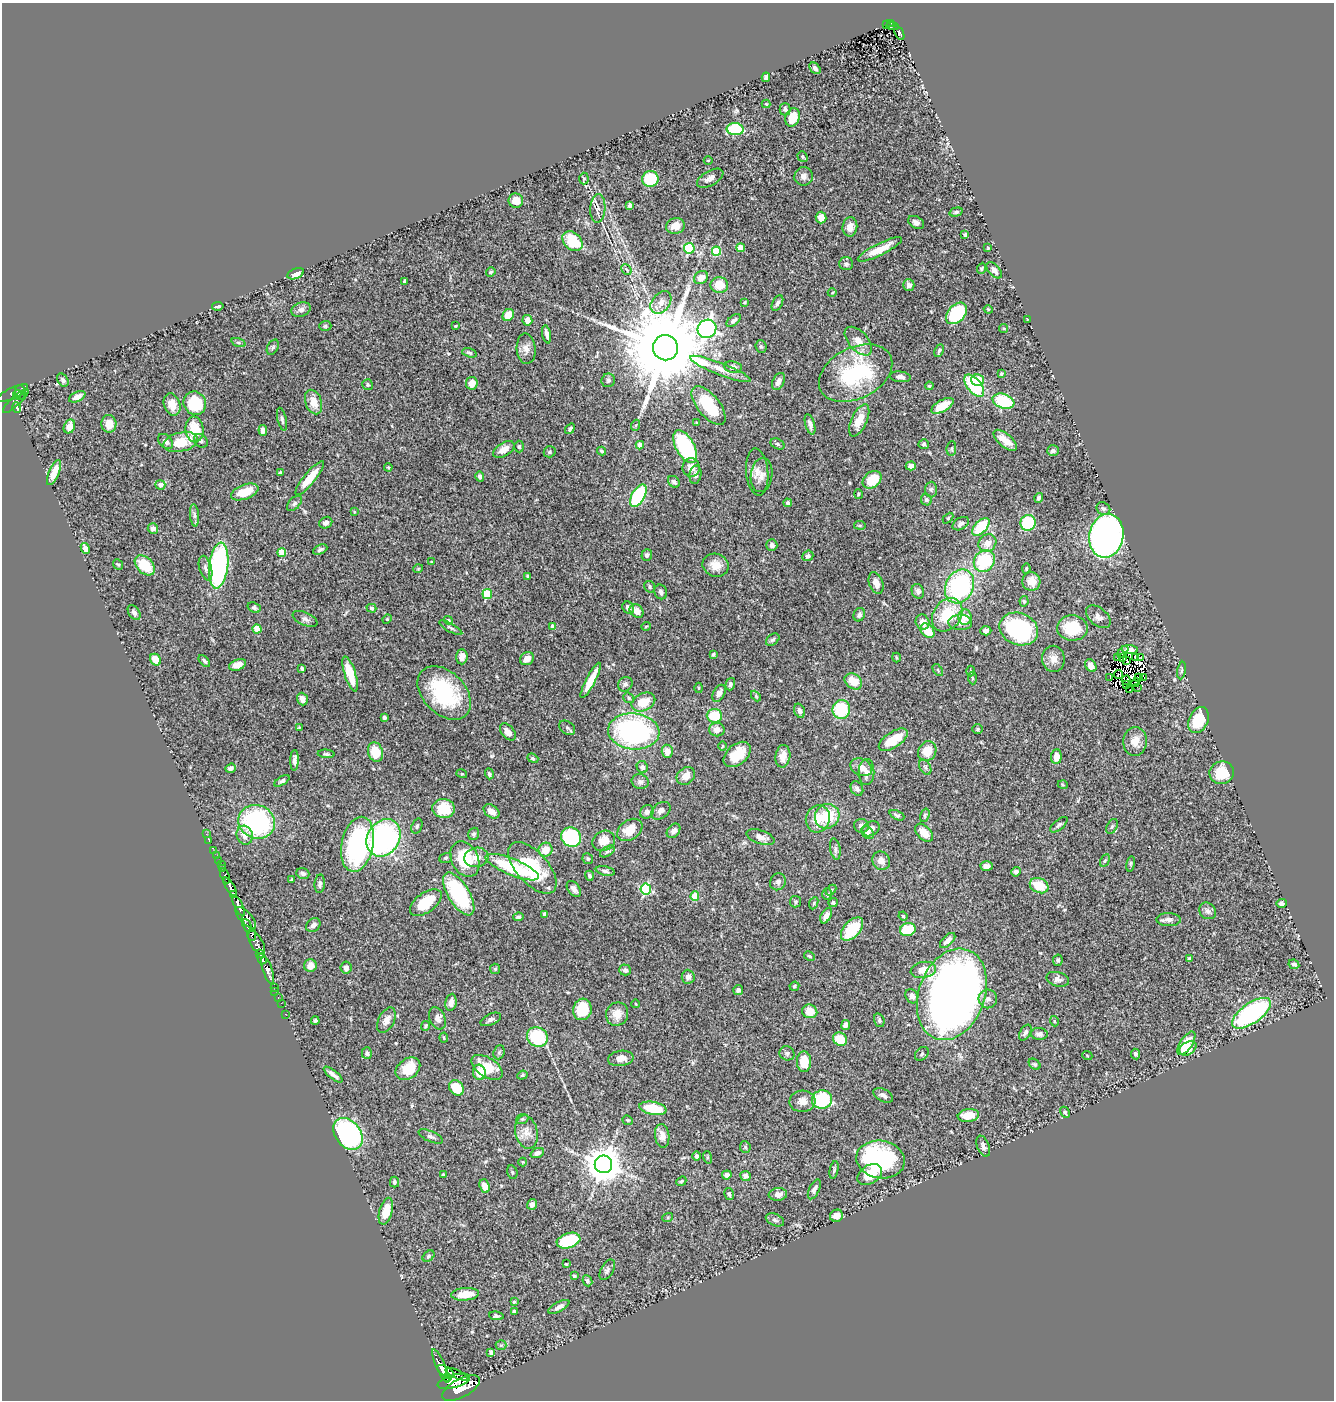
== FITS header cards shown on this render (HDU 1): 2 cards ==
NAXIS1  =                 1332
NAXIS2  =                 1398

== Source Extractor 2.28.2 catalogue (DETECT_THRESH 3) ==
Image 1332 x 1398 px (HDU 1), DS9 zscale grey, 1 PNG px = 1 image px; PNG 1336 x 1402 px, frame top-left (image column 1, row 1398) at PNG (2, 3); each listed source drawn as its Kron ellipse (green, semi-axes under 4 px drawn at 4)
Background 0.911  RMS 0.043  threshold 0.13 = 3 sigma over >= 5 px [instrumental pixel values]
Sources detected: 477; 6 with non-positive FLUX_AUTO (blend fragments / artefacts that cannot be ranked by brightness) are neither listed nor drawn; the other 471 listed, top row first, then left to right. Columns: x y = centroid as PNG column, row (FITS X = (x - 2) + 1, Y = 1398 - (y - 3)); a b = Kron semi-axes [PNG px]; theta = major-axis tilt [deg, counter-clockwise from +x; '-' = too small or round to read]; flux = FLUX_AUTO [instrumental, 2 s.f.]
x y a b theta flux
890 23 3 2 - 5.1
887 24 3 2 - 5.4
892 26 6 3 -6 8.8
899 33 8 4 -63 47
815 68 7 4 -47 9.1
766 77 5 4 - 8.5
766 104 4 4 - 2.6
785 109 6 5 - 7.3
793 117 9 7 70 51
735 129 8 6 -5 170
803 157 6 4 -54 3.9
708 160 4 3 - 2.1
804 176 9 9 - 14
710 178 14 7 30 16
584 179 6 4 -88 4.6
650 179 8 8 - 110
516 201 7 7 - 30
630 205 4 3 - 7.5
598 208 14 7 87 17
956 212 7 4 15 5.6
821 218 6 5 - 28
916 222 8 5 -29 11
675 226 9 8 - 28
850 227 9 7 83 20
965 235 4 3 - 6.1
573 241 11 8 -43 110
689 248 5 5 - 210
741 248 4 4 - 58
988 248 4 4 - 2.8
880 249 24 6 26 54
716 251 4 4 - 140
846 264 7 6 - 8.4
981 268 6 4 66 3.6
626 270 6 4 -48 4.9
994 270 10 5 -48 14
491 272 5 4 - 5.1
295 274 9 5 21 26
701 278 7 6 - 25
404 281 4 3 - 5.7
719 285 9 8 - 48
909 285 6 5 - 12
832 293 4 3 - 2.2
661 302 13 9 51 21
744 302 3 2 - 2.8
777 303 8 5 62 7.5
218 306 6 2 9 4.6
988 309 4 3 - 2.8
301 310 10 7 19 11
956 313 12 8 46 180
508 315 6 5 - 51
1027 319 3 2 - 2
527 320 5 5 - 22
734 321 8 4 40 8.3
325 326 6 5 - 4.6
455 326 4 2 - 2.2
1004 328 4 4 - 3.2
707 329 10 9 - 1000
547 334 9 3 -78 13
858 341 17 9 -47 30
238 343 7 3 -19 4.7
273 347 8 5 60 5.3
761 347 6 5 - 4.8
665 348 13 12 - 60000
526 349 15 9 -86 22
939 351 6 3 66 5.9
469 353 7 4 -17 5.3
733 367 8 6 -9 14
720 369 32 6 -21 35
856 373 39 25 27 280
1001 374 3 3 - 3.6
900 377 10 5 -7 13
63 380 7 5 -57 7
608 380 7 6 - 6.4
977 380 6 5 - 68
778 381 9 5 64 18
472 383 6 6 - 31
368 385 5 5 - 4.6
929 386 4 3 - 2.9
974 386 13 7 -50 170
20 392 7 5 90 200
12 393 17 5 25 280
17 395 4 3 - 140
77 397 9 5 26 15
16 401 17 5 43 150
1003 401 11 7 -19 150
314 402 12 8 -72 40
195 403 12 11 - 130
172 404 11 8 -71 31
709 406 23 11 -51 130
942 406 12 6 30 49
17 408 5 3 - 110
282 419 12 4 -76 7.9
859 420 17 8 65 42
697 423 4 4 - 2.7
109 424 9 7 -85 30
810 424 10 4 -74 14
636 425 5 3 - 3.7
69 426 7 5 64 23
194 429 13 9 -83 83
570 429 6 4 53 5.7
263 430 5 4 - 14
1005 440 14 6 -40 31
165 441 9 6 -43 11
201 441 7 6 - 7.8
181 442 17 9 14 70
777 444 7 5 -27 5.2
924 444 5 5 - 6
640 445 4 4 - 24
519 447 6 4 -88 5.7
685 447 18 9 -61 300
504 449 12 6 32 23
951 449 7 4 83 4.7
602 451 4 3 - 5.5
1053 451 6 5 - 10
550 452 6 5 - 5.6
911 466 5 4 - 11
388 467 4 3 - 2.8
691 467 9 8 - 25
54 472 13 5 67 44
280 472 3 3 - 3.6
757 472 23 11 -85 32
695 475 9 6 80 13
761 475 17 10 82 26
480 476 5 4 - 7.8
310 478 21 6 50 66
872 480 10 7 37 63
674 482 6 5 - 7.8
160 485 5 4 - 20
931 489 8 6 88 7.5
245 492 14 7 20 59
858 494 5 3 - 3
638 496 12 6 61 250
1039 498 5 4 - 6.8
926 500 5 5 - 7.5
294 503 9 5 46 6.9
788 503 4 4 - 9.2
1103 509 7 6 - 8.7
354 512 4 3 - 2.6
194 515 11 4 -85 8.6
948 518 6 4 46 3.2
326 523 7 5 30 12
1028 523 8 7 - 150
961 524 9 5 31 10
860 525 6 3 -8 3.1
981 527 11 6 46 110
153 528 5 5 - 14
1106 536 22 17 80 1300
987 543 9 8 - 23
772 545 6 5 - 10
85 548 5 4 - 18
320 549 7 4 24 7.5
282 552 4 4 - 76
647 555 6 5 - 8.7
808 556 5 5 - 8.7
984 561 11 10 - 150
431 562 3 2 - 2.6
118 564 6 4 -48 3.9
145 565 12 8 -45 84
716 565 13 11 -20 34
219 566 23 9 83 510
206 568 13 6 -74 12
418 569 5 3 - 2.4
1026 569 5 4 - 4
528 576 3 3 - 5
1031 581 9 9 - 34
876 583 11 7 -72 21
959 586 18 14 62 380
650 587 6 5 - 5
918 591 7 6 - 9.3
661 592 7 6 - 8.1
487 594 5 4 - 120
1024 601 5 4 - 3.9
254 607 7 5 -21 5.5
371 608 5 4 - 4.6
628 608 6 5 - 13
637 611 8 6 -44 24
134 612 8 5 -56 9
859 615 7 5 67 9.1
947 615 18 13 55 120
965 617 7 7 - 33
1098 617 14 8 -41 17
305 619 13 6 -25 11
387 619 5 4 - 2.9
448 620 5 4 - 5.8
923 622 8 6 -64 19
960 622 12 8 -2 17
646 626 5 3 - 2.4
553 627 4 4 - 19
451 628 13 4 -28 6.4
1072 628 15 12 -2 100
257 629 4 4 - 66
1019 629 20 16 -21 400
927 631 8 6 -48 62
986 631 5 4 - 9.2
773 640 7 5 38 6.3
1130 649 8 3 -5 7.4
1123 652 7 3 51 2.7
713 654 4 3 - 4.3
462 657 7 6 - 19
896 657 5 2 - 2.6
1117 657 3 2 - 2
1135 657 3 2 - 3
1122 658 3 2 - 2.8
1141 658 3 2 - 4.5
527 659 7 6 - 23
1053 659 13 11 -83 24
155 660 6 5 - 34
204 661 7 4 -45 6.3
1127 661 4 2 - 0.18
238 665 9 5 22 20
1091 666 7 5 -60 22
302 669 4 3 - 4.8
938 670 7 3 -55 3.5
971 671 5 3 - 2.9
1182 671 9 3 81 4.8
350 674 18 5 -72 85
1118 675 4 2 - 3.1
972 678 6 4 -87 4.3
1110 678 3 2 - 1.8
1138 678 3 2 - 3.6
1144 678 3 2 - 18
591 680 20 4 63 57
1126 680 4 2 - 1.9
853 681 9 7 -34 45
1135 683 4 2 - 2.4
625 684 8 7 - 8.6
730 684 6 4 74 6.8
1126 685 4 2 - 3.9
1137 687 2 2 - 2
699 688 5 3 - 2.7
1130 690 3 2 - 3.1
444 693 31 21 -46 230
719 693 9 5 60 17
756 696 6 3 -47 3.4
629 698 6 4 -37 5.2
302 699 6 5 - 19
643 702 12 8 25 62
841 709 9 8 - 140
799 711 7 5 -72 8.4
714 716 8 7 - 93
384 717 4 3 - 6.4
1198 720 13 9 64 95
299 727 4 4 - 2.5
567 728 9 6 -36 6.2
717 729 8 7 - 18
978 729 5 5 - 3.9
634 731 26 18 -5 600
508 732 10 6 -49 22
893 740 16 7 33 71
1135 741 14 12 85 32
722 746 5 3 - 2.8
667 751 6 5 - 23
927 751 10 8 57 49
375 752 10 7 -73 66
326 754 8 4 -4 5.9
737 754 15 10 40 76
783 756 11 7 82 29
1056 757 7 5 87 27
533 758 6 4 -22 3.9
294 760 10 4 88 13
642 767 6 5 - 11
861 767 11 8 -25 27
925 767 8 5 -61 6.8
231 768 5 4 - 12
867 772 13 8 88 16
1222 773 12 11 - 89
462 774 5 3 - 2.7
489 774 5 4 - 5.7
686 776 10 8 40 25
282 781 8 4 33 7
640 782 9 7 -16 9.6
1063 785 5 3 - 2.4
857 788 8 6 -61 11
444 809 11 9 -7 86
491 811 9 6 -38 24
661 811 11 7 36 14
647 812 7 6 - 9.1
897 815 8 4 -25 6.2
925 815 7 4 73 4.8
827 816 13 12 - 92
818 819 14 12 73 45
257 822 18 16 -24 390
1059 825 10 5 41 7.3
417 826 8 5 70 5.6
861 826 7 7 - 13
1112 826 8 5 63 6.2
871 829 9 7 29 15
630 830 14 9 35 44
674 831 8 6 51 12
868 833 7 5 -49 6.1
924 833 11 6 -45 34
206 834 3 2 - 3.8
474 834 6 5 - 7.1
245 835 9 8 - 24
571 837 10 9 - 280
761 837 15 6 -19 21
384 838 20 16 56 630
209 840 3 2 - 6
604 841 12 9 28 34
358 844 28 16 78 420
835 849 11 5 -80 8.1
545 850 7 6 - 39
214 851 2 2 - 4.6
607 851 8 4 32 6.3
216 856 3 2 - 4.5
476 857 12 9 10 25
446 858 6 5 - 4.9
465 859 18 13 -64 140
588 859 5 5 - 5.6
218 861 4 2 - 16
881 861 9 8 - 19
1105 861 6 4 61 4.3
222 864 2 2 - 3.4
1131 864 8 4 81 4.1
986 866 6 4 -4 11
512 867 28 8 -22 190
223 868 3 2 - 31
532 868 31 15 -48 180
605 871 9 4 -11 8.5
1016 872 5 4 - 9.5
303 873 7 5 -21 7.8
225 876 8 3 -67 51
589 876 5 4 - 6.4
291 880 3 3 - 3.6
778 882 9 7 57 11
320 884 9 5 86 9.3
1039 886 10 7 -25 68
230 887 10 4 -58 580
574 889 9 5 -53 14
646 889 5 5 - 290
831 890 6 4 45 3.3
234 894 4 3 - 350
459 894 24 10 -58 230
827 894 6 5 - 4.7
695 896 4 4 - 75
796 902 6 5 - 4.7
426 903 18 9 36 91
814 903 6 3 67 3.5
833 903 4 4 - 5.5
1281 903 5 4 - 8.7
239 906 11 4 -65 1700
1208 911 9 7 -41 11
545 914 4 4 - 9
826 916 8 5 61 17
903 916 4 3 - 2.7
518 917 5 3 - 4.7
246 918 14 5 -46 590
1168 920 12 6 -2 14
247 925 7 3 -66 150
313 925 8 6 42 13
852 929 14 8 48 130
908 930 8 6 17 100
251 935 6 4 -83 370
948 940 9 5 45 16
257 943 13 6 -61 370
260 953 3 3 - 190
809 956 6 4 -28 3.9
1189 958 4 3 - 3
262 959 6 4 -70 640
1058 960 6 4 80 5.6
1294 964 5 4 - 7.3
310 966 6 6 - 18
346 968 6 5 - 15
495 969 5 5 - 4.2
268 970 14 4 -71 410
625 970 6 5 - 8.8
923 970 13 8 12 37
688 977 7 6 - 12
1058 979 11 7 -15 13
794 986 5 4 - 4.6
274 987 3 2 - 10
738 990 5 5 - 8.6
275 991 2 2 - 11
952 994 47 33 70 2600
912 996 7 6 - 15
278 997 3 2 - 14
988 999 9 9 - 15
451 1002 8 5 80 17
281 1003 2 2 - 8
636 1004 4 2 - 2.3
582 1009 11 9 75 100
810 1011 7 6 - 41
1251 1013 22 10 35 440
285 1014 2 2 - 5.7
617 1014 12 11 - 31
437 1018 12 7 -66 14
491 1019 11 5 24 8.6
315 1020 4 3 - 5.6
386 1020 13 8 63 23
879 1020 7 5 -73 6.4
1054 1021 5 3 - 2.8
846 1025 5 4 - 12
425 1026 5 4 - 4.7
1025 1032 8 5 59 9
1039 1034 8 6 -4 11
537 1037 10 9 - 150
444 1038 5 3 - 2.9
840 1039 7 6 - 61
1186 1043 13 6 56 64
1188 1048 9 6 30 41
499 1052 7 5 68 5.4
367 1053 6 5 - 6.6
787 1053 8 7 - 8.4
922 1054 8 5 45 6.9
1135 1054 5 4 - 5.8
1087 1055 5 3 - 2.7
621 1058 13 7 8 25
804 1062 10 7 -90 61
1035 1064 7 4 -41 4.5
487 1067 17 9 -33 69
408 1069 13 10 37 69
479 1072 8 6 -75 41
333 1075 11 3 -38 13
522 1075 5 4 - 3.8
456 1088 8 6 -52 84
883 1095 11 6 -27 11
822 1100 10 9 - 210
802 1101 13 10 4 27
653 1108 14 6 -10 96
1065 1112 6 4 -59 5.7
968 1115 11 6 8 50
522 1119 6 5 - 4.2
628 1120 5 4 - 3.7
526 1132 17 11 -77 30
348 1134 18 12 -52 460
431 1136 13 5 -24 8.3
662 1136 12 7 -80 19
983 1146 11 6 -69 10
745 1147 6 5 - 3.9
537 1153 7 4 22 10
696 1156 5 4 - 6.3
707 1157 6 4 -72 3.8
881 1159 24 18 -10 410
523 1162 4 4 - 2.9
603 1164 9 8 - 6800
834 1170 9 4 78 5.4
512 1172 7 5 -76 4.5
443 1174 3 3 - 3.1
727 1175 5 4 - 11
870 1175 13 9 33 53
745 1176 5 5 - 12
681 1181 5 3 - 3.7
394 1182 5 4 - 6
485 1186 7 5 -68 24
814 1189 10 5 65 12
729 1194 6 4 -78 5
778 1194 9 6 6 18
532 1204 5 5 - 12
386 1211 14 6 75 49
836 1216 7 6 - 19
668 1217 5 3 - 3
775 1220 9 6 -24 7.9
568 1241 12 7 17 120
428 1256 7 5 42 5.4
566 1264 3 2 - 2.3
607 1270 11 6 60 8.7
574 1276 4 3 - 5
587 1281 6 4 -64 5.7
465 1294 14 6 5 45
514 1302 4 3 - 4.4
559 1307 11 5 29 11
514 1312 4 3 - 5.9
496 1316 7 4 -7 7
501 1345 5 5 - 4.5
491 1352 4 4 - 8.2
441 1366 18 4 -66 1200
446 1372 10 4 -32 800
457 1374 12 4 -24 550
448 1377 4 3 - 290
454 1381 16 6 16 2400
461 1388 21 9 28 5000
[6 non-positive-flux detections neither listed nor drawn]